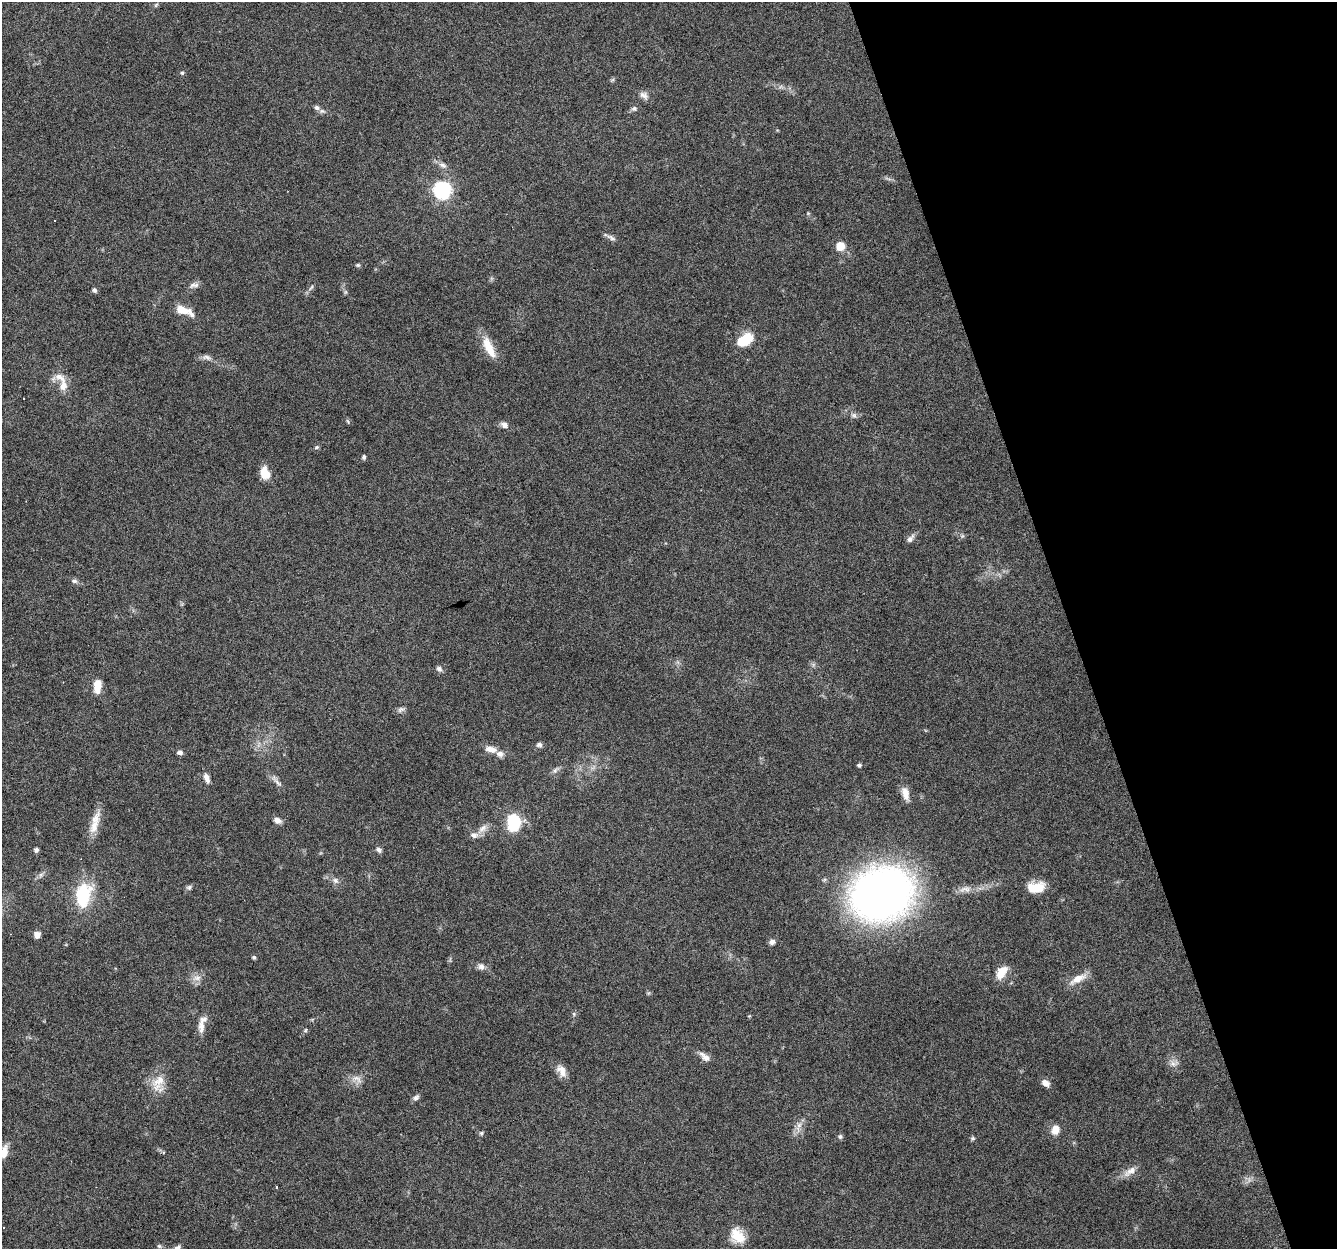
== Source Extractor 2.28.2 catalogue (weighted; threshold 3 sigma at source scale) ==
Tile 12 of 4 x 4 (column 4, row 3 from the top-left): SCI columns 4006-5340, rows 1306-2552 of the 5340 x 5160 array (HDU 1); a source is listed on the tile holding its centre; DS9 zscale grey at full resolution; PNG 1339 x 1251 px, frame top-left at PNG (2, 2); no overlay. Shown black and unused: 20% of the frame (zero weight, under 4 of 8 exposures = <1% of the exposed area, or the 3 px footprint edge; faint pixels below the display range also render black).
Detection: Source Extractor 2.28.2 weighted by HDU 2 'WHT'; one run over the whole footprint, this tile lists its part. Background 0.0853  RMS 0.0039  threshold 0.0161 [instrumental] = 3 sigma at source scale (4.09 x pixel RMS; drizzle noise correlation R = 1.36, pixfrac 0.8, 0.0396/0.0396 arcsec/px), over >= 5 px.
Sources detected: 86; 2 cosmic-ray / hot-pixel residue — not listed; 6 inside a brighter listed object's ellipse — not listed separately; the other 78 listed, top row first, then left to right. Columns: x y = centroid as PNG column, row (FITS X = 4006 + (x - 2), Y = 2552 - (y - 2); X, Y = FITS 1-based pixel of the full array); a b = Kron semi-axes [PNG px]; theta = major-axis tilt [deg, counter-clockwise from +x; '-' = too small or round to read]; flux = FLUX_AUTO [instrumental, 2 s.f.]
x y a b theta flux
156 5 7 4 53 0.51
182 73 5 5 - 0.53
644 95 13 8 -33 1.9
317 108 8 6 -43 1.2
634 109 8 6 9 0.95
442 165 11 7 -27 1.7
442 190 8 8 - 68
611 238 14 5 -29 1.3
840 246 10 10 - 4.1
358 265 6 5 - 0.54
194 285 13 6 10 1.5
311 287 10 3 50 0.78
94 290 6 5 - 0.81
345 292 7 4 90 0.56
183 310 19 8 -13 4.9
745 340 17 10 31 12
489 347 28 10 -66 7
207 357 14 6 -17 1.6
60 377 19 9 -36 3.4
854 415 6 6 - 0.97
504 425 10 7 -26 1.6
316 447 6 4 21 0.58
364 457 6 4 80 0.69
265 473 12 9 -69 6.9
910 538 13 7 50 1.4
74 581 7 5 -2 0.92
439 669 8 6 -42 1.2
97 686 13 7 84 5.7
401 709 10 7 13 1.1
539 745 7 6 - 1.1
491 749 17 8 -10 3.3
180 753 6 5 - 1.2
859 765 5 4 - 0.68
555 770 9 5 63 1
207 778 13 6 -69 1.9
277 782 15 5 -43 1.6
905 793 18 8 -74 3.3
277 820 9 7 -24 1.9
514 822 17 13 84 16
94 826 33 9 71 5.6
483 828 15 8 42 2.5
36 850 5 5 - 0.96
379 850 8 6 -45 1.1
41 875 7 6 - 1
335 880 9 7 -45 1.4
189 887 7 6 - 0.8
1036 887 18 10 6 8.6
965 889 19 8 5 3
881 894 41 34 22 300
83 895 23 15 78 21
37 935 5 5 - 2.8
772 942 7 6 - 1.3
254 957 5 4 - 0.58
481 966 10 9 - 1.6
1001 972 17 10 57 4.9
197 978 14 8 12 2.3
1078 979 23 9 28 4.6
574 1014 6 4 -72 0.49
201 1026 19 8 -90 3
305 1030 6 3 88 0.45
705 1057 16 7 -38 2.5
1174 1063 15 6 9 1.6
562 1073 12 11 - 2.5
357 1079 16 8 -34 2.5
159 1081 21 12 39 5.5
1046 1083 10 6 -36 2.2
416 1098 9 7 44 1.1
799 1126 17 6 73 2.4
1055 1130 12 9 68 3.3
481 1133 6 5 - 0.56
840 1137 6 6 - 0.77
973 1139 6 6 - 0.62
4 1152 12 8 73 5.4
1130 1171 21 8 34 3.1
277 1187 3 3 - 1
737 1236 21 15 -60 7.1
159 1246 6 5 - 0.55
177 1248 12 6 47 1.5
Isophote crosses this tile's border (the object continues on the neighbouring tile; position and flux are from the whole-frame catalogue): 2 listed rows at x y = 4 1152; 177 1248